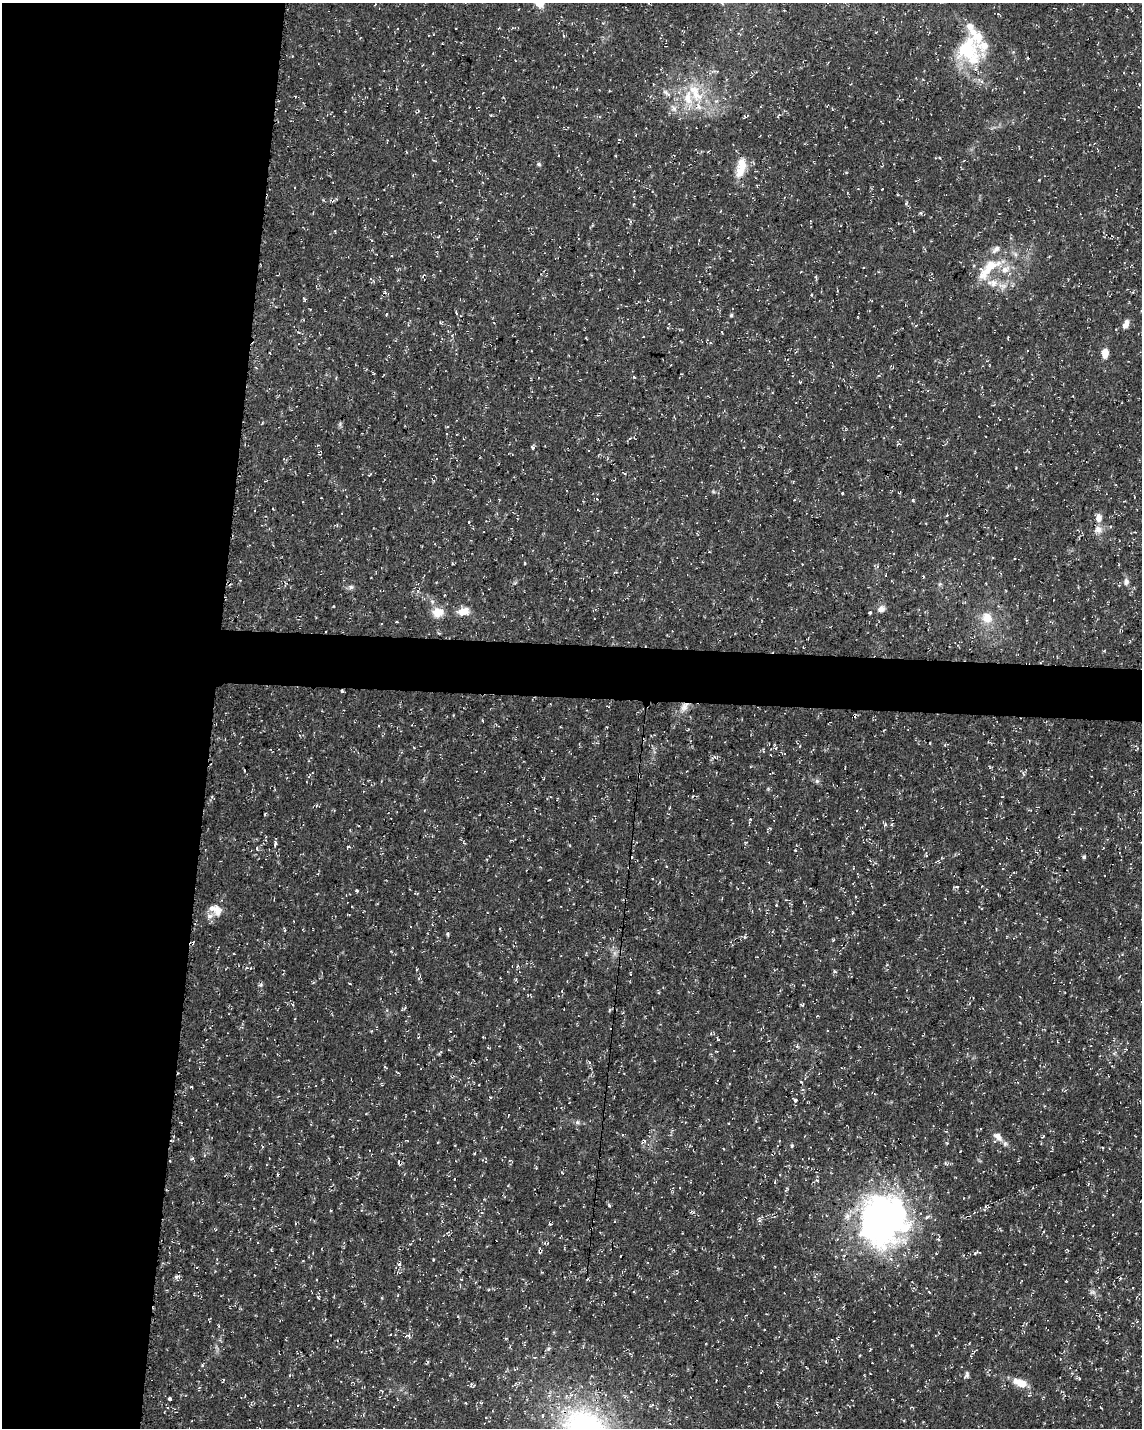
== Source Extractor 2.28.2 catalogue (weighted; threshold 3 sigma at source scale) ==
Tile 5 of 4 x 3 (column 1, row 2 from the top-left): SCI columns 13-1152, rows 1720-3145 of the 4576 x 4806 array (HDU 1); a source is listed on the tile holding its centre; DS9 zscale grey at full resolution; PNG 1144 x 1430 px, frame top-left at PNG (2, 3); no overlay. Shown black and unused: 22% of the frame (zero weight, under 3 of 4 exposures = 1% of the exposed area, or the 3 px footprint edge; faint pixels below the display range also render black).
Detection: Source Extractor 2.28.2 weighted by HDU 2 'WHT'; one run over the whole footprint, this tile lists its part. Background 0.0123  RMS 0.0021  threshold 0.00948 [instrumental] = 3 sigma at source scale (4.5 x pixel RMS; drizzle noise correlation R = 1.50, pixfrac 1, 0.0396/0.0396 arcsec/px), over >= 5 px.
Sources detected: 177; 21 cosmic-ray / hot-pixel residue — not listed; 12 inside a brighter listed object's ellipse — not listed separately; the other 144 listed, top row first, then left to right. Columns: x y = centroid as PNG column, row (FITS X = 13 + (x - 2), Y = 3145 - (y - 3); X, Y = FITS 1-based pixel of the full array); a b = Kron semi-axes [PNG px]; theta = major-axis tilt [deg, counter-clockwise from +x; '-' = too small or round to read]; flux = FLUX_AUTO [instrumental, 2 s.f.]
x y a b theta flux
539 3 5 5 - 7.5
722 3 8 3 -45 0.27
518 9 3 2 - 0.14
498 28 3 3 - 0.17
967 49 37 28 56 13
292 56 3 3 - 0.14
1024 92 3 2 - 0.19
667 93 15 6 -40 1.1
697 95 20 16 -32 6.3
295 96 4 3 - 0.16
674 108 10 9 - 1.3
558 155 2 2 - 0.16
539 164 5 4 - 0.42
741 168 30 12 77 4.2
483 183 4 2 - 0.15
634 204 5 3 - 0.17
921 213 5 4 - 0.25
371 240 4 3 - 0.2
863 267 3 2 - 0.18
988 269 47 15 44 8.1
816 277 7 3 -82 0.28
384 293 6 4 2 0.3
304 300 6 3 -69 0.24
456 313 4 3 - 0.21
386 314 4 3 - 0.18
731 315 5 4 - 0.33
1126 324 11 6 66 1.3
452 335 5 5 - 0.3
1008 338 6 2 -86 0.17
1105 353 11 7 84 2
634 377 5 3 - 0.21
800 382 3 3 - 0.21
597 415 4 3 - 0.21
979 416 3 2 - 0.12
340 424 7 4 72 0.31
892 427 4 2 - 0.16
457 434 3 2 - 0.17
533 448 4 4 - 0.5
319 454 7 3 -60 0.26
1116 485 3 2 - 0.13
843 493 3 3 - 1
597 499 4 4 - 0.23
794 500 3 2 - 0.15
913 500 3 3 - 0.96
1098 518 11 7 87 1.5
1098 529 12 11 - 1.7
525 563 4 2 - 0.16
1126 582 9 7 84 0.91
515 583 6 4 44 0.33
940 584 6 5 - 0.38
351 587 7 6 - 0.54
881 609 10 8 36 1.2
463 611 16 10 10 2.4
438 612 16 13 17 2.9
870 613 4 3 - 0.24
987 617 16 13 -64 3.2
397 622 4 3 - 0.17
1104 651 4 3 - 0.19
342 691 4 3 - 0.29
684 707 15 9 55 1.9
453 715 3 2 - 0.16
482 720 4 2 - 0.26
945 745 5 4 - 0.26
800 746 4 2 - 0.15
776 748 5 5 - 0.3
244 771 3 2 - 0.2
1023 773 7 4 -48 0.32
817 781 6 6 - 0.5
1002 797 3 2 - 0.16
669 808 4 2 - 0.2
265 814 3 3 - 0.22
750 819 4 3 - 0.15
885 825 6 5 - 0.35
812 834 4 2 - 0.15
275 844 7 4 84 0.42
257 849 5 4 - 0.3
1084 857 5 4 - 0.35
667 866 3 2 - 0.18
549 880 3 2 - 0.16
957 887 5 3 - 0.25
357 891 4 3 - 0.37
776 905 3 3 - 0.23
213 908 17 11 2 2
965 922 3 2 - 0.16
285 930 5 3 - 0.24
447 934 6 4 -76 0.28
745 937 5 5 - 0.3
234 954 2 2 - 0.18
517 966 5 3 - 0.21
417 969 4 3 - 0.18
630 974 5 2 - 0.16
419 978 7 3 57 0.25
261 985 7 6 - 0.41
802 1004 5 3 - 0.22
483 1037 3 3 - 0.16
718 1039 6 3 -52 0.23
797 1046 5 4 - 0.35
860 1047 4 2 - 0.15
1126 1049 4 3 - 0.19
716 1051 4 2 - 0.16
1114 1053 6 4 34 0.35
589 1062 4 3 - 0.24
801 1082 4 2 - 0.23
382 1084 5 3 - 0.21
191 1086 4 3 - 0.22
1065 1090 4 4 - 0.29
490 1097 5 3 - 0.21
795 1100 3 3 - 0.72
577 1122 6 6 - 0.47
946 1131 4 4 - 0.24
998 1136 13 8 -39 1.8
643 1141 9 4 48 0.49
792 1146 5 4 - 0.3
723 1149 3 2 - 0.17
192 1159 6 4 4 0.31
946 1164 8 4 -33 0.39
536 1168 4 4 - 0.16
775 1182 6 3 83 0.23
786 1189 8 4 47 0.29
609 1205 5 4 - 0.27
1112 1215 3 2 - 0.19
759 1220 9 4 -77 0.4
883 1220 58 54 77 79
433 1260 4 2 - 0.2
302 1261 3 2 - 0.16
399 1263 6 4 48 0.39
177 1277 8 4 8 0.5
1092 1292 9 6 -15 0.66
318 1298 4 3 - 0.28
458 1316 3 3 - 0.22
209 1321 4 2 - 0.2
407 1336 9 6 -12 0.65
548 1349 6 4 45 0.39
826 1361 5 3 - 0.18
203 1365 5 3 - 0.24
1070 1368 3 2 - 0.14
966 1375 11 5 59 0.55
1079 1378 7 3 -9 0.3
1020 1383 19 9 -21 3.1
471 1384 7 4 65 0.41
170 1399 3 3 - 2.2
481 1402 6 3 0 0.25
466 1403 3 2 - 0.14
652 1405 7 3 27 0.33
Overlapping masked pixels (flux is a lower limit): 5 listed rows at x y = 988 269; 342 691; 684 707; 998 1136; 883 1220
Isophote crosses this tile's border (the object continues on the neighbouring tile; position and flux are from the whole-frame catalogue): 2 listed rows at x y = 539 3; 722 3
Unlisted compact peaks at least as high as the median listed source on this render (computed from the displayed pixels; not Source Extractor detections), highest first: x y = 835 971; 833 940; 348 846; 1039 180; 333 606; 713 492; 882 189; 385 1067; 947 1143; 1043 1136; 323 200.